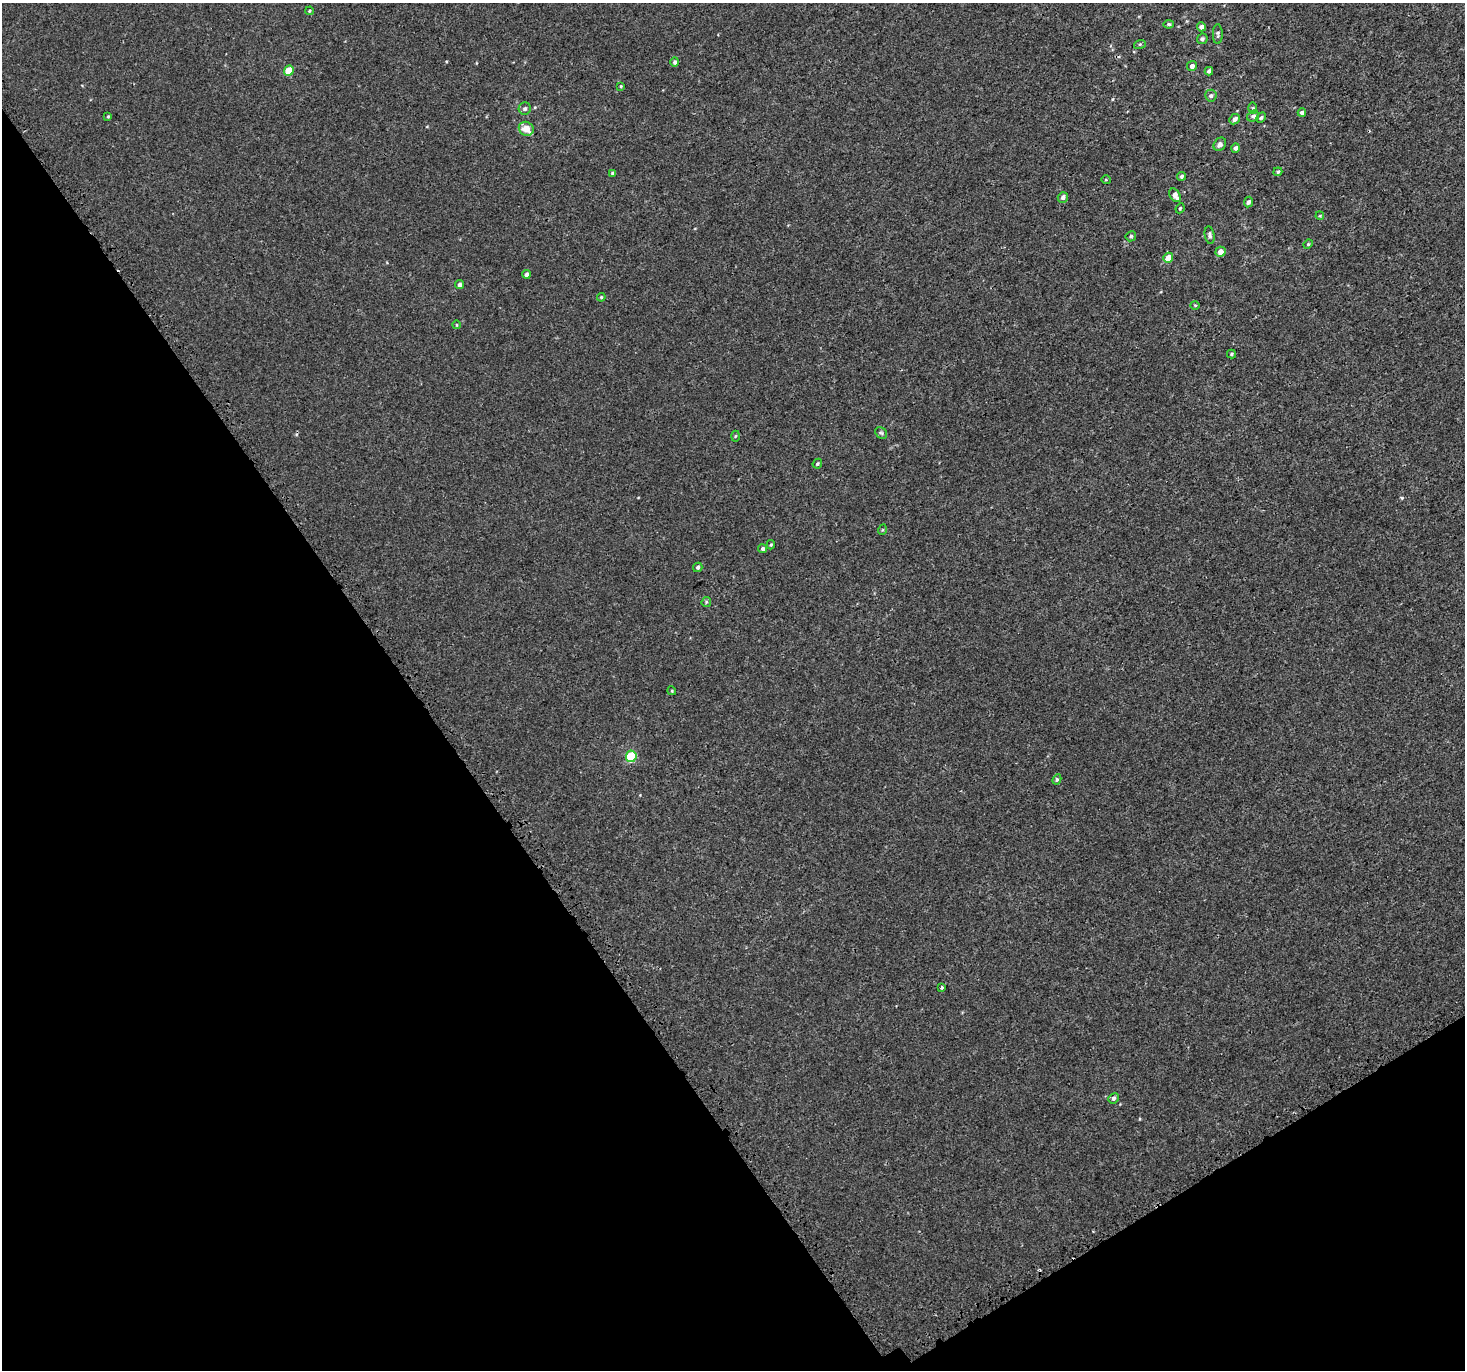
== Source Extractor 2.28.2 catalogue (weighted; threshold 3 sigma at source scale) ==
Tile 14 of 4 x 4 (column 2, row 4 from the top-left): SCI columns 1619-3081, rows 238-1605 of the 6079 x 5979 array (HDU 1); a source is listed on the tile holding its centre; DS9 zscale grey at full resolution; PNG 1467 x 1372 px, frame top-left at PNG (2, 3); each listed source drawn as its Kron ellipse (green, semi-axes under 4 px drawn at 4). Shown black and unused: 33% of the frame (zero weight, under 3 of 4 exposures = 5% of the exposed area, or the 3 px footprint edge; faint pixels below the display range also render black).
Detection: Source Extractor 2.28.2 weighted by HDU 2 'WHT'; one run over the whole footprint, this tile lists its part. Background 3.67e-04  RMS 0.0013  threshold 0.00591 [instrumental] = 3 sigma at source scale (4.5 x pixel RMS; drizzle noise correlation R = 1.50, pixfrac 1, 0.0396/0.0396 arcsec/px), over >= 5 px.
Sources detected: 56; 1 cosmic-ray / hot-pixel residue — neither listed nor drawn; the other 55 listed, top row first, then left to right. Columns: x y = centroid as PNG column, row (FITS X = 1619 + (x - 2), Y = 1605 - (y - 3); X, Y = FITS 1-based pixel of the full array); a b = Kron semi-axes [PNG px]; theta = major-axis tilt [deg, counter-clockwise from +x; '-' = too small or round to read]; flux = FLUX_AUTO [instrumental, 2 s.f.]
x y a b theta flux
310 11 4 3 - 0.14
1169 24 5 4 - 0.19
1201 27 4 4 - 0.46
1218 34 10 5 90 0.27
1202 39 5 5 - 0.26
1140 44 6 4 18 0.16
675 62 4 4 - 0.26
1192 66 5 5 - 0.52
289 70 5 4 - 2.8
1209 71 4 4 - 0.33
621 86 4 3 - 0.13
1211 96 6 6 - 0.3
1253 108 6 4 -89 0.16
525 109 6 6 - 0.3
1302 113 4 4 - 0.46
108 116 4 3 - 0.13
1253 116 6 5 - 0.33
1261 118 6 4 61 0.18
1235 119 5 4 - 0.44
526 129 7 6 - 1.5
1220 144 7 5 53 0.43
1235 148 4 4 - 0.31
1278 172 4 3 - 0.17
612 173 4 4 - 0.22
1182 176 4 4 - 0.25
1106 180 5 3 - 0.1
1175 195 7 5 -57 0.87
1063 197 5 5 - 0.44
1248 202 5 4 - 0.35
1180 208 5 4 - 0.14
1320 216 4 3 - 0.12
1210 235 9 5 -81 0.32
1131 236 5 5 - 0.23
1308 244 5 4 - 0.14
1221 252 5 5 - 0.87
1168 258 5 5 - 1.3
526 274 4 3 - 0.33
459 284 4 4 - 0.38
601 297 4 4 - 0.13
1195 305 5 3 - 0.096
456 325 4 3 - 0.098
1231 354 4 4 - 0.17
881 433 6 5 - 0.22
735 436 5 3 - 0.13
817 464 5 4 - 0.18
882 530 5 3 - 0.1
771 545 5 4 - 0.16
763 549 4 4 - 0.23
698 567 5 4 - 0.25
706 602 5 4 - 0.16
672 691 4 3 - 0.11
631 756 6 5 - 7.3
1057 779 5 4 - 0.21
941 988 3 3 - 0.21
1113 1098 5 5 - 0.3